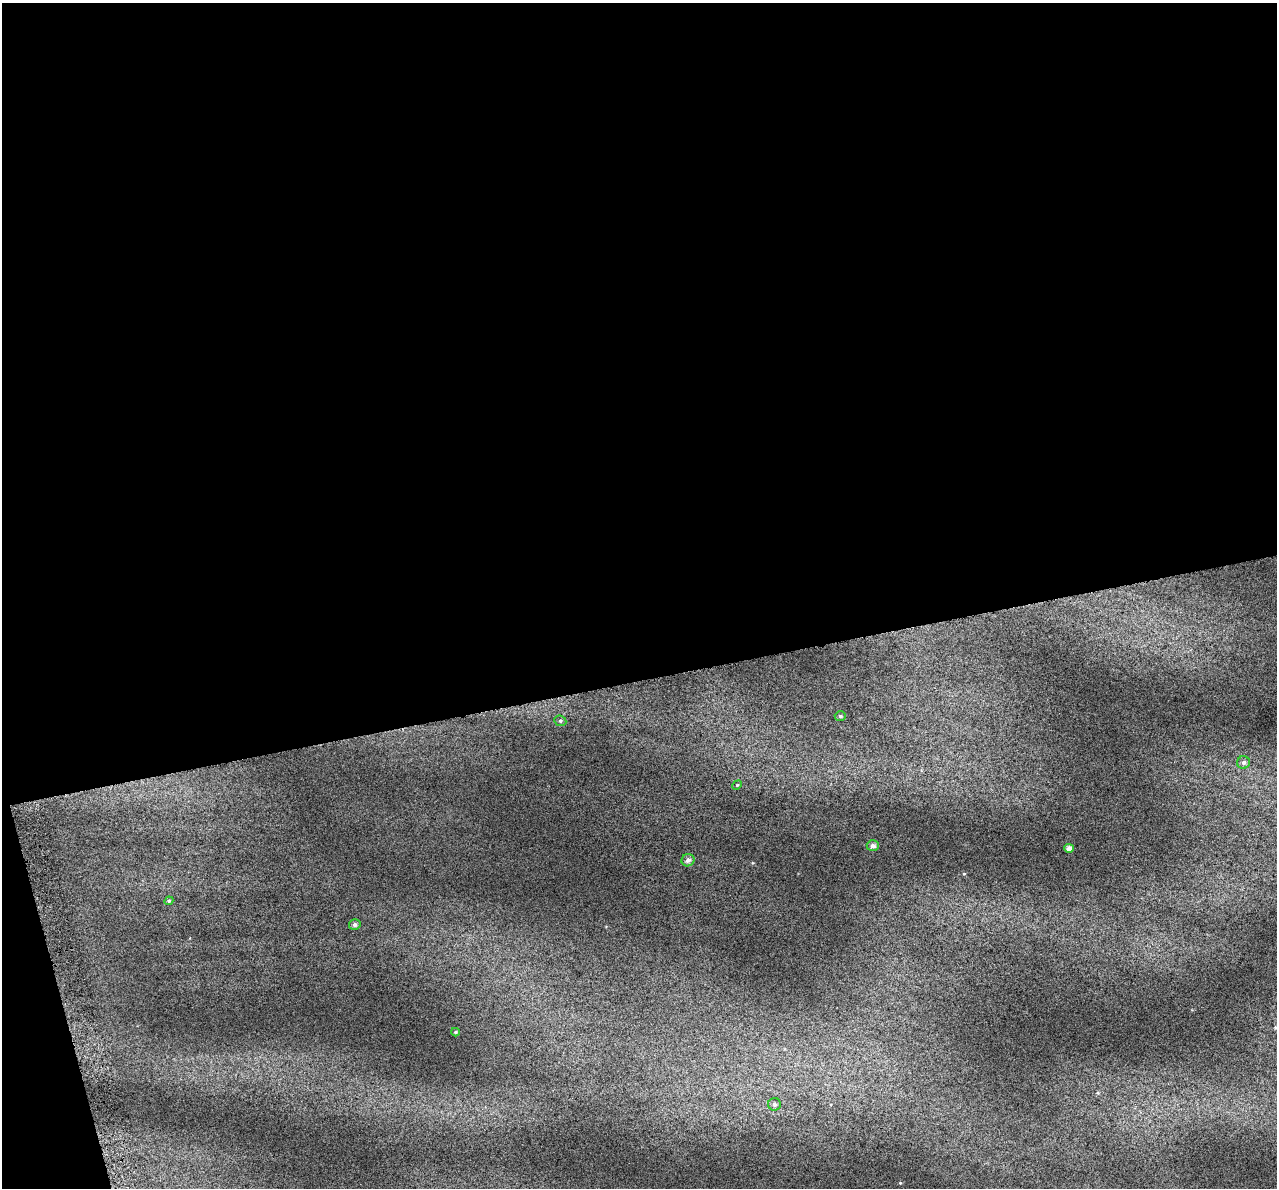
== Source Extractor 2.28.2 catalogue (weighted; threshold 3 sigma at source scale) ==
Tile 1 of 4 x 4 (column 1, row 1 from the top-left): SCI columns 37-1311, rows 3671-4856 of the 5172 x 4917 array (HDU 1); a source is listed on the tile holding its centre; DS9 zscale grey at full resolution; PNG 1279 x 1190 px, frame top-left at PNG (2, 3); each listed source drawn as its Kron ellipse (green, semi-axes under 4 px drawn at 4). Shown black and unused: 59% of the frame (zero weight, under 4 of 7 exposures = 2% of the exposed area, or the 3 px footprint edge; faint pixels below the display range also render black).
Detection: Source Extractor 2.28.2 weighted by HDU 2 'WHT'; one run over the whole footprint, this tile lists its part. Background 0.0718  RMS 0.046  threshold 0.19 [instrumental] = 3 sigma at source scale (4.09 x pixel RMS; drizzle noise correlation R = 1.36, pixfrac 0.8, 0.0396/0.0396 arcsec/px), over >= 5 px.
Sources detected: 11; all 11 listed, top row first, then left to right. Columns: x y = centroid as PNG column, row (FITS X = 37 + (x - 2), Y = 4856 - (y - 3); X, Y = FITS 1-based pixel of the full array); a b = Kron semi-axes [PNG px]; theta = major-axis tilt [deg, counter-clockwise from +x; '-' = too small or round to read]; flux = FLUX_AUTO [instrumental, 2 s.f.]
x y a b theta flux
840 716 5 4 - 6.2
560 721 6 5 - 7.6
1243 762 6 6 - 11
737 785 5 4 - 4.5
873 846 6 5 - 15
1069 848 4 4 - 19
688 860 6 6 - 15
169 901 4 4 - 4.9
355 925 6 5 - 13
455 1032 4 4 - 5
774 1104 6 6 - 11